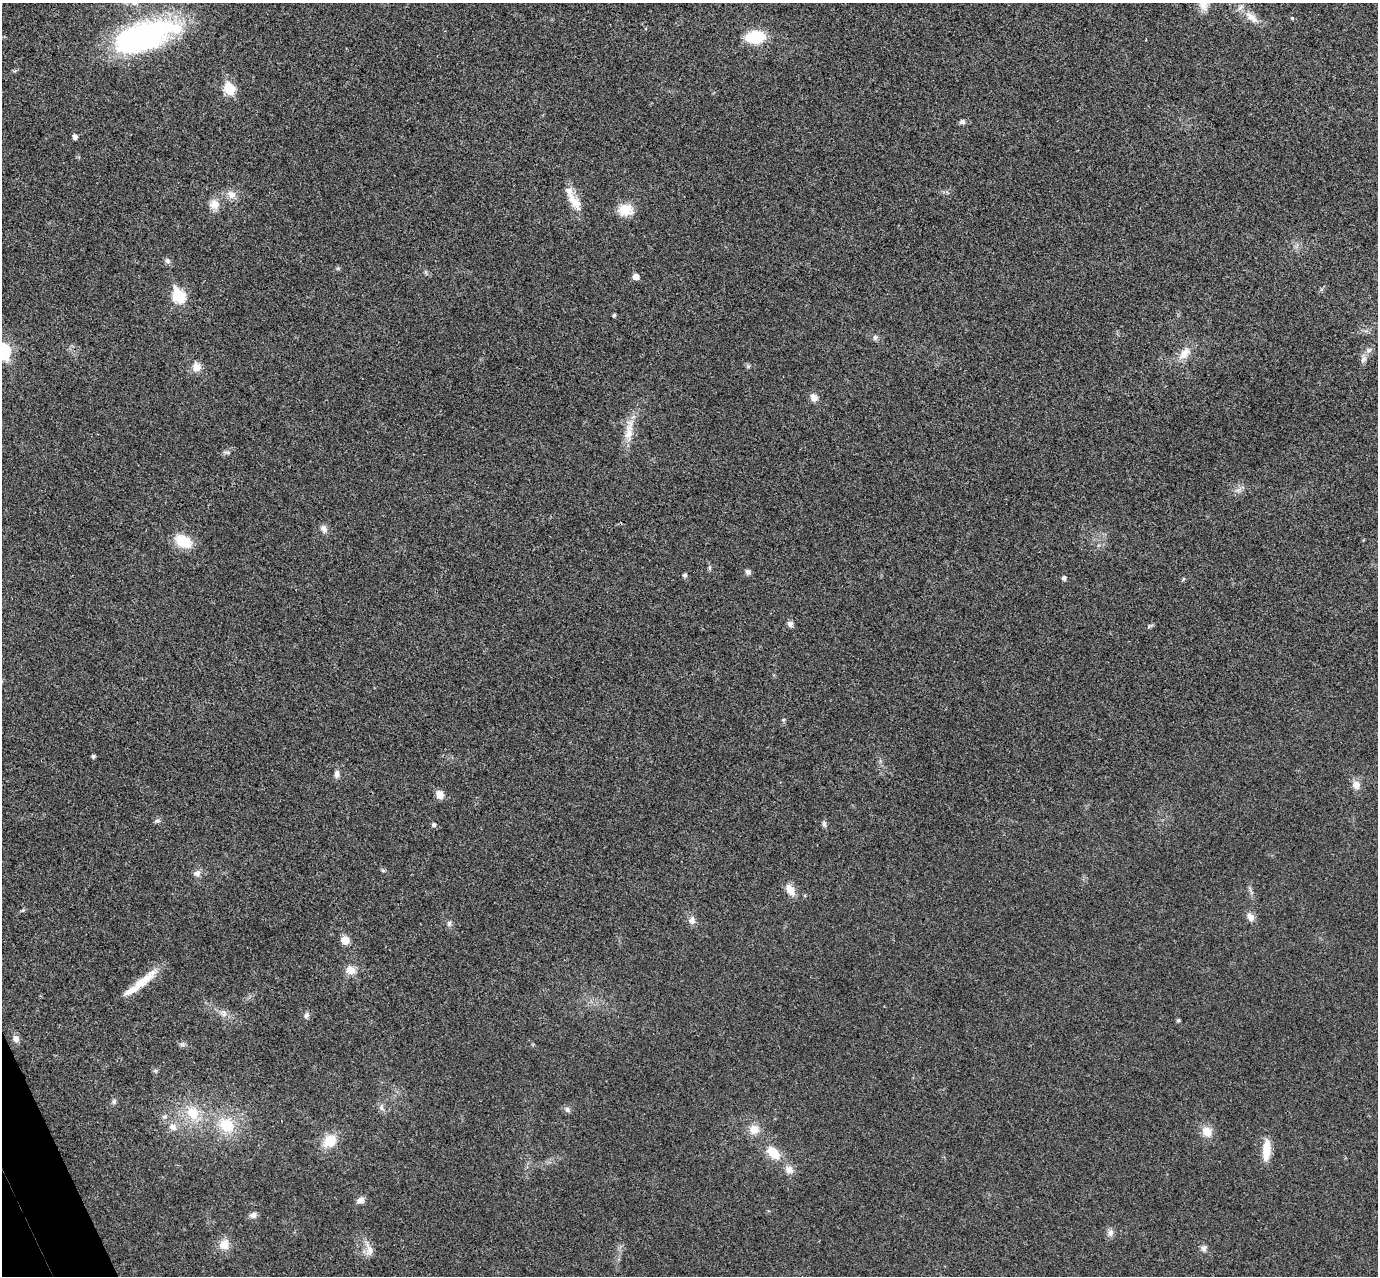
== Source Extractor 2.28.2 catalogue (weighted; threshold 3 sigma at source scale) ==
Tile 7 of 4 x 4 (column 3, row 2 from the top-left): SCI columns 2807-4182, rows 2724-3997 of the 5615 x 5574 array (HDU 1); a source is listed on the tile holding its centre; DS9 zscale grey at full resolution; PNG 1380 x 1278 px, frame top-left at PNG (2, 3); no overlay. Shown black and unused: <1% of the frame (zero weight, under 3 of 4 exposures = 6% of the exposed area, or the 3 px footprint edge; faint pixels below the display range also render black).
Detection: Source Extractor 2.28.2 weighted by HDU 2 'WHT'; one run over the whole footprint, this tile lists its part. Background 0.0328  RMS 0.0049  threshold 0.0219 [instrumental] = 3 sigma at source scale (4.5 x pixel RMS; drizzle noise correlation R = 1.50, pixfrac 1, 0.05/0.05 arcsec/px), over >= 5 px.
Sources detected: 74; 1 inside a brighter listed object's ellipse — not listed separately; the other 73 listed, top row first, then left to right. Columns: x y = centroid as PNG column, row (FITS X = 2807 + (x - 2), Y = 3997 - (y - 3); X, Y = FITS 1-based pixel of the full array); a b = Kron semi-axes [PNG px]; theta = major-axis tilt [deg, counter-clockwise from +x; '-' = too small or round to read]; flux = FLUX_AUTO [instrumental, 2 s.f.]
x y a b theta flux
1251 17 21 10 -40 6.1
1292 18 4 4 - 0.52
144 36 71 29 18 110
755 37 16 10 4 21
229 89 7 6 - 30
962 122 8 7 - 1.3
75 137 5 4 - 2
231 194 14 10 -22 4
574 200 30 11 -55 8.1
214 204 13 13 - 4.7
626 210 18 15 -1 8.3
167 261 7 7 - 1.4
636 276 5 5 - 3.6
179 296 8 6 -65 43
614 315 4 3 - 0.86
875 337 7 6 - 1.2
2 351 8 7 - 100
1184 354 21 11 49 6.1
1363 359 11 6 53 1.8
197 367 11 10 - 4.2
814 398 9 8 - 3.1
629 431 37 10 84 8.5
227 453 10 5 -9 1.2
1238 490 8 5 33 1.5
324 529 11 8 -59 2.3
183 541 16 11 -31 14
710 568 6 4 -90 0.77
748 572 7 6 - 1.4
685 575 5 5 - 1.1
1064 578 5 4 - 1.6
1183 579 6 3 71 0.53
790 624 8 7 - 1.6
93 756 4 3 - 1
337 774 9 6 88 2.1
1356 785 9 8 - 3.9
440 794 10 8 -59 3.6
157 821 9 5 17 1.1
434 824 5 5 - 1.2
824 824 9 5 -71 1.1
383 871 6 4 -2 0.65
197 873 9 8 - 2.3
790 890 15 9 -61 5.2
1250 917 11 8 -56 3
692 920 10 9 - 2.5
449 923 8 6 89 1.3
345 940 5 5 - 11
351 970 12 11 - 4.4
140 983 44 8 40 12
224 1013 12 7 -72 2.4
306 1015 8 6 62 1.4
1178 1020 4 4 - 0.88
16 1039 9 8 - 2.3
182 1044 7 4 -1 1
155 1070 7 4 0 0.75
114 1101 8 5 75 1.1
381 1107 10 6 81 1.6
567 1110 8 7 - 1.5
193 1113 21 17 -59 13
165 1116 8 5 6 1.2
226 1125 22 18 -37 16
173 1127 10 8 -31 3.1
754 1130 13 12 - 5.3
1207 1132 13 10 -53 5.9
329 1141 16 13 40 9.6
1266 1150 27 9 86 8.2
773 1153 18 11 -48 8.9
789 1170 11 9 -25 3.3
360 1200 9 7 23 2.5
253 1215 9 8 - 2
1110 1232 9 7 60 2.1
224 1245 14 12 85 5.5
1204 1248 8 7 - 1.6
370 1250 16 11 79 4
Isophote crosses this tile's border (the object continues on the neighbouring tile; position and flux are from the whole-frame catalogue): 1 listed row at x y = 2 351